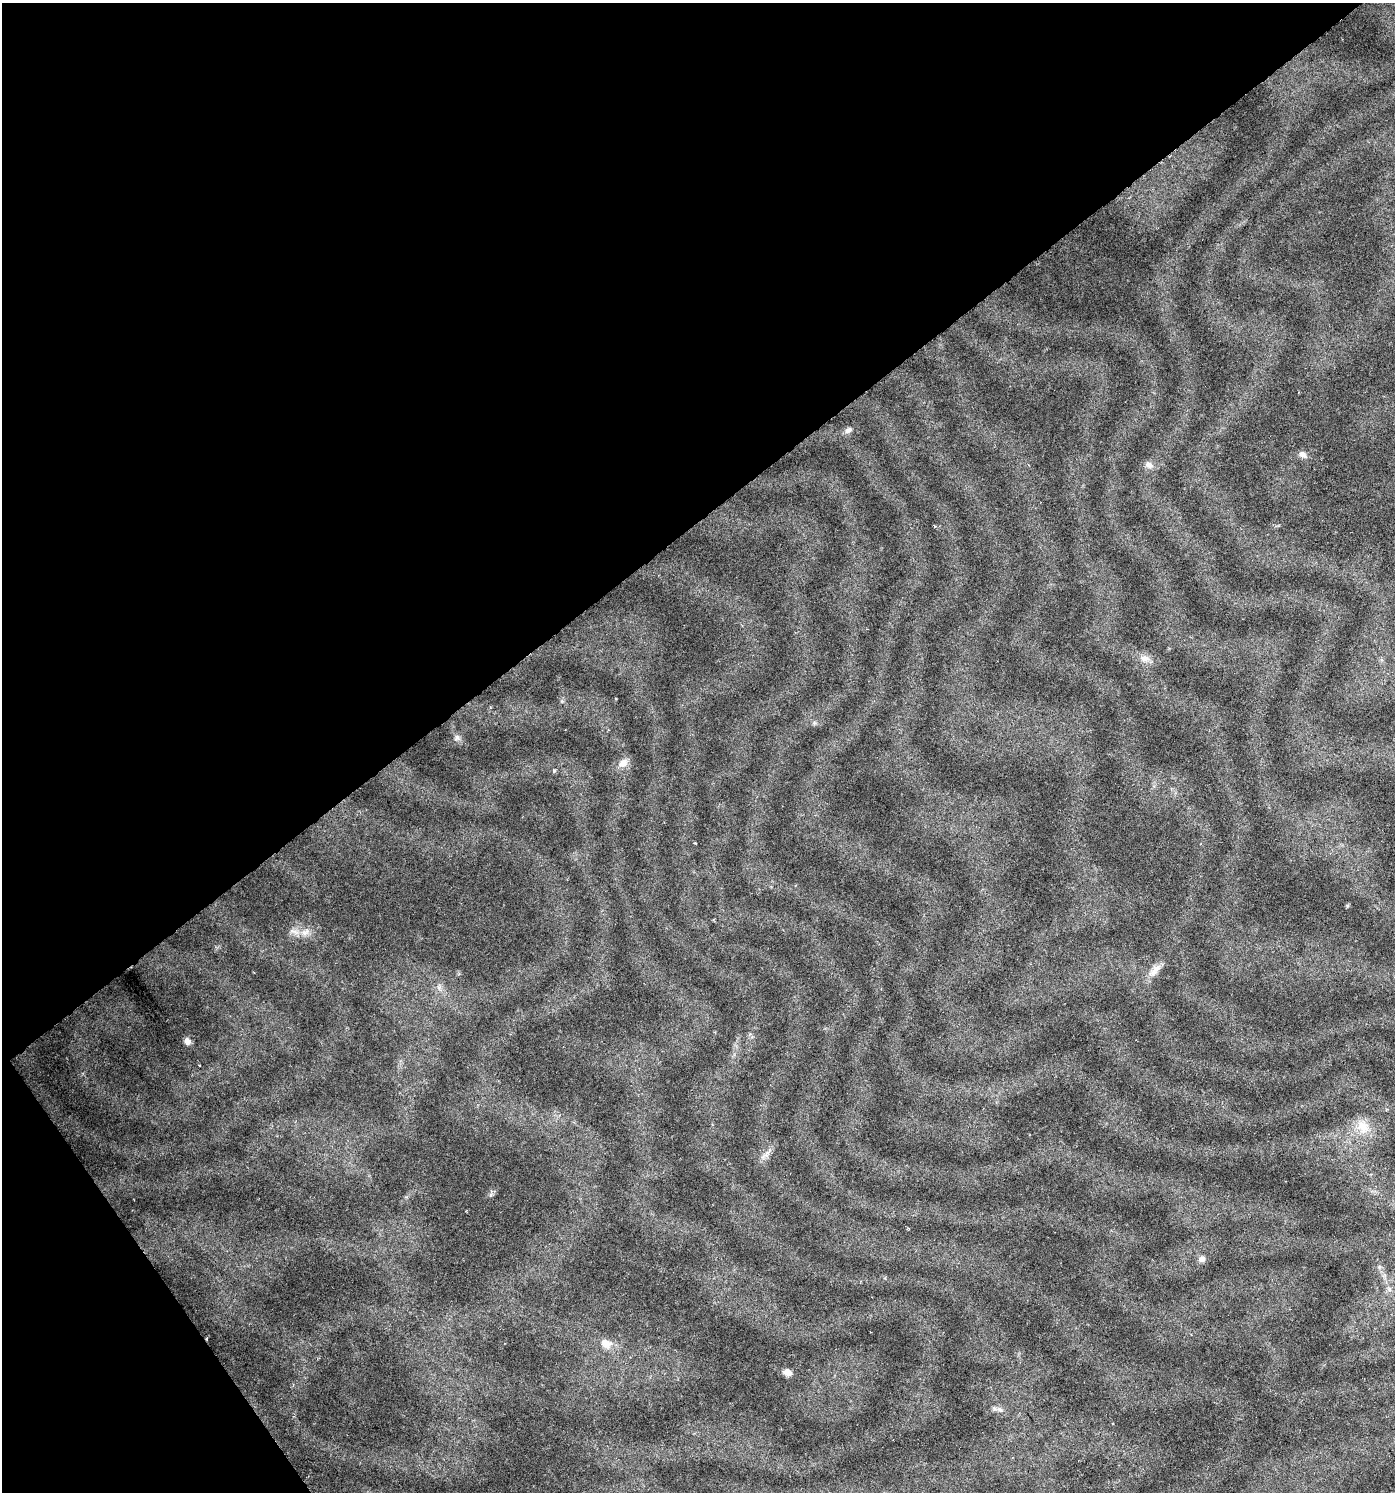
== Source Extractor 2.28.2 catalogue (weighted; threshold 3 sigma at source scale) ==
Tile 5 of 4 x 4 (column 1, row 2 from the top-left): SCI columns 131-1523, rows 2982-4471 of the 5896 x 5961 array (HDU 1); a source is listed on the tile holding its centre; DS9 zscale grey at full resolution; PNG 1397 x 1494 px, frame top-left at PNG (2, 3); no overlay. Shown black and unused: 38% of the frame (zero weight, under 3 of 6 exposures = <1% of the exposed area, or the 3 px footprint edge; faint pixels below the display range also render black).
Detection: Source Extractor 2.28.2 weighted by HDU 2 'WHT'; one run over the whole footprint, this tile lists its part. Background 0.0224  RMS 0.0023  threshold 0.00929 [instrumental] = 3 sigma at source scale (4.09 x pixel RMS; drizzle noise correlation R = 1.36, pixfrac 0.8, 0.0396/0.0396 arcsec/px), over >= 5 px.
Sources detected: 23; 1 cosmic-ray / hot-pixel residue — not listed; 1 inside a brighter listed object's ellipse — not listed separately; the other 21 listed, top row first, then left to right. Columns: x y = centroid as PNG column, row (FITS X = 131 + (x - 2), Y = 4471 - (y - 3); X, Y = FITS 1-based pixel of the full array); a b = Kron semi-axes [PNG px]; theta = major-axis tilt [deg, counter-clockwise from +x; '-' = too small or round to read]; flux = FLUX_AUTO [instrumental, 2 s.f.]
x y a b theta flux
848 430 11 7 32 0.86
1303 454 11 7 -32 1
1149 465 12 8 -28 1.2
935 526 4 3 - 0.19
1145 658 13 9 -10 1.5
457 738 9 8 - 0.8
623 763 15 10 39 1.7
554 771 5 4 - 0.36
695 843 2 2 - 0.18
1347 906 5 4 - 0.25
305 932 14 9 33 1.6
1155 970 24 9 48 2.2
439 987 8 6 88 0.81
187 1041 9 7 -78 0.97
1363 1127 21 17 -48 4.1
767 1153 12 5 50 1
1202 1259 10 8 20 0.85
1389 1289 8 5 -46 0.55
606 1343 16 11 -16 2.2
787 1372 9 7 -12 1.5
1000 1409 9 7 -24 0.86
Unlisted compact peaks at least as high as the median listed source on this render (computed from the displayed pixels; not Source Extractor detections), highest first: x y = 491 1195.